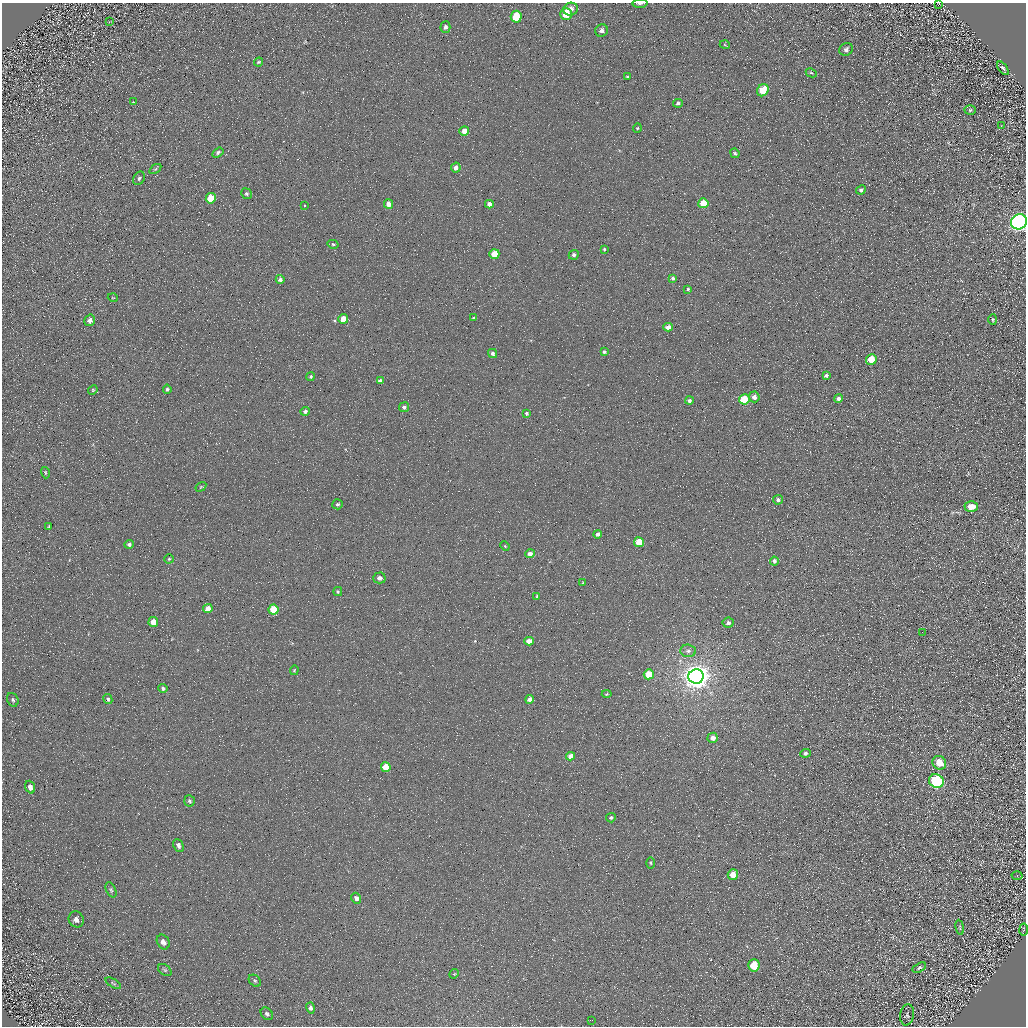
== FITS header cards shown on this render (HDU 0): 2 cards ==
NAXIS1  =                 1024 / Required FITS header
NAXIS2  =                 1024 / Required FITS header

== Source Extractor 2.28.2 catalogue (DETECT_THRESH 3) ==
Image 1024 x 1024 px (HDU 0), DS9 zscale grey, 1 PNG px = 1 image px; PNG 1028 x 1028 px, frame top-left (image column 1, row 1024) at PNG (2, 3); each listed source drawn as its Kron ellipse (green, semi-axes under 4 px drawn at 4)
Background 4.95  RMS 8.8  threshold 26.3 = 3 sigma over >= 5 px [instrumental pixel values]
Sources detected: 123; all 123 listed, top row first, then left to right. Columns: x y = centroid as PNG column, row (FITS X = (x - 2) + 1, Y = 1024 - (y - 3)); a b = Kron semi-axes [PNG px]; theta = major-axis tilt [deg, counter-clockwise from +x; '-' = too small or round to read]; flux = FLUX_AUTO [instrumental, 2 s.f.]
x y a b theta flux
640 3 7 2 2 1500
939 4 3 2 - 380
570 9 7 6 - 3400
566 14 6 5 - 13000
516 17 6 5 - 18000
109 22 3 2 - 380
445 27 5 5 - 1700
601 30 6 6 - 2000
725 45 5 3 - 550
846 49 7 6 - 2000
259 62 5 3 - 750
1003 68 8 3 -54 1400
811 73 5 4 - 770
627 76 3 3 - 4300
763 90 6 5 - 15000
133 102 3 2 - 460
678 103 5 3 - 970
970 110 6 5 - 850
1002 125 3 2 - 260
637 128 4 4 - 650
464 131 5 4 - 4900
218 152 6 4 34 1300
735 153 5 4 - 980
456 168 5 4 - 2700
155 169 7 4 35 930
139 178 7 5 59 1500
861 190 5 4 - 1300
247 194 6 5 - 1000
211 198 5 5 - 12000
703 203 5 5 - 15000
388 204 4 4 - 4100
489 204 4 4 - 2800
305 205 3 3 - 1800
1019 222 8 7 - 350000
333 244 5 4 - 880
604 249 4 3 - 660
494 254 5 5 - 11000
574 255 5 4 - 1700
673 278 4 3 - 1200
280 279 4 4 - 1500
688 289 4 4 - 690
113 298 5 3 - 430
473 318 4 3 - 760
343 319 5 5 - 7200
90 320 6 5 - 2100
993 320 5 4 - 880
668 327 4 4 - 3300
604 352 4 4 - 1000
493 353 4 4 - 1500
871 359 5 5 - 12000
826 375 4 3 - 1400
311 376 4 4 - 970
380 380 4 3 - 1200
167 389 4 4 - 1000
93 390 5 4 - 690
754 397 5 5 - 3400
838 398 4 4 - 2200
744 399 5 5 - 22000
689 401 4 4 - 1400
404 407 5 5 - 1700
305 411 4 4 - 1400
526 413 4 4 - 1100
45 473 6 3 -72 640
201 487 6 4 33 620
778 500 5 5 - 1700
338 504 5 5 - 1000
971 507 6 5 - 7500
49 527 3 2 - 570
597 534 4 4 - 2000
639 542 5 5 - 18000
129 544 5 4 - 1500
505 546 5 3 - 490
530 554 4 4 - 2700
169 559 4 4 - 770
774 561 4 4 - 1600
379 578 6 5 - 2800
583 583 4 3 - 550
338 592 4 4 - 880
537 596 3 2 - 580
208 609 5 4 - 5000
273 609 5 5 - 15000
153 622 5 4 - 7100
728 623 5 5 - 1700
922 632 2 2 - 330
529 641 4 4 - 5000
688 651 8 6 -3 2200
294 670 5 4 - 690
649 674 5 5 - 11000
696 676 7 7 - 830000
163 688 4 4 - 1100
607 694 5 4 - 630
108 699 5 4 - 1000
530 699 4 4 - 3400
13 700 7 5 -65 1300
713 738 5 5 - 3500
805 753 5 4 - 1400
571 756 4 4 - 4100
939 763 7 6 - 8900
386 767 5 5 - 12000
936 781 8 6 -30 73000
30 787 6 4 -70 2600
189 801 6 5 - 1200
611 818 5 4 - 930
178 845 7 5 -67 2000
651 863 5 3 - 740
733 875 5 5 - 7500
1017 875 5 4 - 650
111 890 8 4 -64 1100
356 898 5 5 - 2000
76 919 8 7 - 2800
960 927 7 3 -81 800
1024 929 6 3 81 620
163 942 8 6 -59 3200
754 965 6 6 - 12000
919 968 7 4 32 1100
165 970 8 5 -36 1000
454 974 5 4 - 550
255 981 7 5 -44 1000
113 983 9 3 -31 860
310 1008 5 4 - 1400
267 1014 7 5 -46 1300
907 1015 11 7 83 1300
592 1020 2 2 - 280
At the frame edge (FLAGS 8, measured only in part): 3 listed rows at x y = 640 3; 939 4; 1019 222